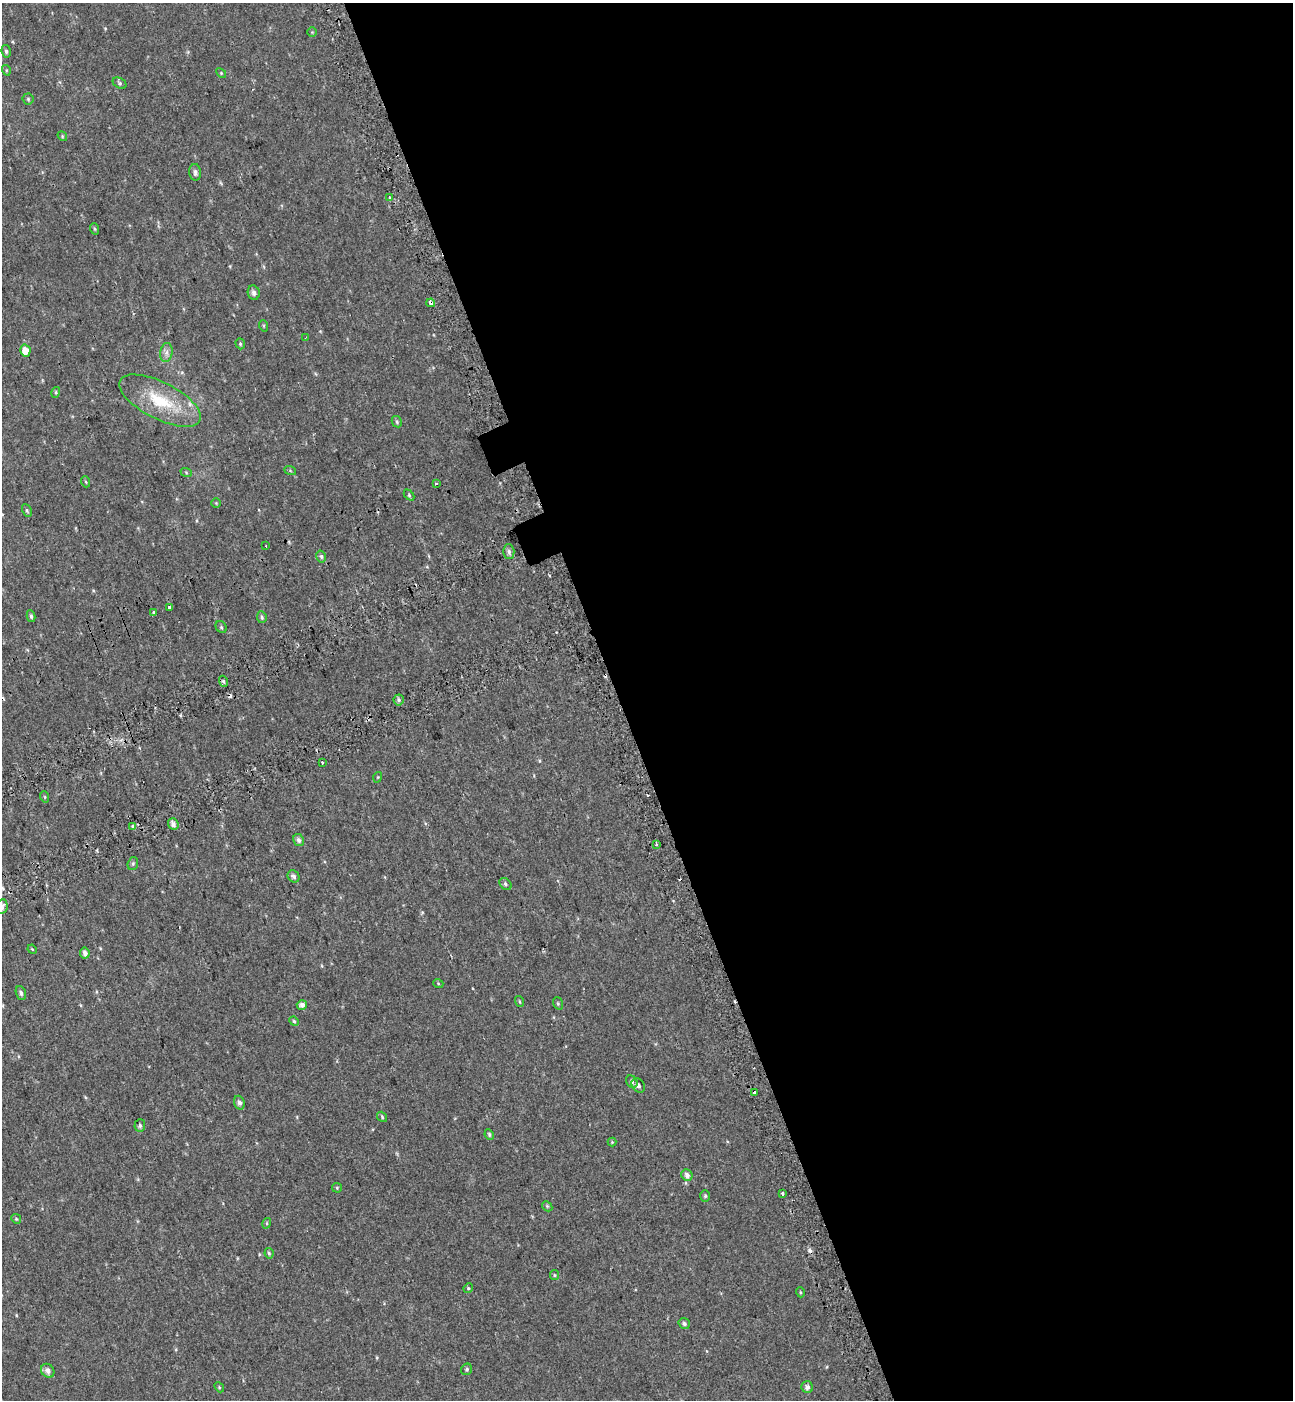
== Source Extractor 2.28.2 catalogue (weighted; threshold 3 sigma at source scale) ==
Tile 8 of 4 x 4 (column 4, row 2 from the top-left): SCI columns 4106-5396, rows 2898-4295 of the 5576 x 5797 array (HDU 1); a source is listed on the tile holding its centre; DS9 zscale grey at full resolution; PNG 1295 x 1402 px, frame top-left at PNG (2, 3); each listed source drawn as its Kron ellipse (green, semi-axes under 4 px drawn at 4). Shown black and unused: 52% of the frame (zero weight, under 2 of 3 exposures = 6% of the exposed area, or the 3 px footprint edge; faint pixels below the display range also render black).
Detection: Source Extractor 2.28.2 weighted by HDU 2 'WHT'; one run over the whole footprint, this tile lists its part. Background 0.0199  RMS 0.008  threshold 0.036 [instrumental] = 3 sigma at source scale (4.5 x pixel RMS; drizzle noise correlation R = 1.50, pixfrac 1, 0.0396/0.0396 arcsec/px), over >= 5 px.
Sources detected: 89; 8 cosmic-ray / hot-pixel residue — neither listed nor drawn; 1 inside a brighter listed object's ellipse — not listed separately; the other 80 listed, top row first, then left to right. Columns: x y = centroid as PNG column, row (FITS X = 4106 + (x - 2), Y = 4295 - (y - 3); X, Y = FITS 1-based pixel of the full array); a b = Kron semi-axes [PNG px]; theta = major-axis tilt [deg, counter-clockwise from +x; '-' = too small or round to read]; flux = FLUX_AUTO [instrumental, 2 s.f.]
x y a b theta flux
312 32 5 5 - 0.87
6 51 6 4 -79 1.6
6 70 5 3 - 0.79
221 73 6 4 -46 0.86
120 83 7 5 -28 1.4
28 99 5 5 - 1.2
62 136 5 4 - 0.85
195 172 8 6 -85 2.5
390 198 3 3 - 4.5
95 229 6 4 -70 1
254 293 7 6 - 2.7
431 303 4 4 - 7.4
264 326 6 4 -72 0.83
306 338 4 2 - 0.81
240 344 6 4 -71 1.1
25 351 6 5 - 9.7
166 353 9 6 83 3.3
56 392 5 3 - 0.89
160 401 45 18 -27 37
397 422 6 4 -61 1.3
290 470 6 4 -20 1
186 472 6 3 -20 0.9
86 482 5 3 - 0.86
436 483 3 2 - 0.87
409 495 6 4 -47 1.1
216 503 4 4 - 0.73
27 510 7 4 -63 1.3
266 546 2 2 - 0.53
509 551 7 5 -88 2.1
321 556 6 4 -74 1.4
169 607 3 3 - 6.9
154 612 3 3 - 4.7
31 616 6 4 -79 1.5
262 617 6 4 -82 1.5
221 627 6 5 - 1.2
223 681 5 3 - 1.3
399 700 5 5 - 1.6
322 762 3 3 - 4.1
378 777 5 3 - 0.68
45 797 6 3 -71 0.76
173 824 6 5 - 3.3
133 827 3 3 - 3.6
299 840 6 5 - 2.3
656 844 3 2 - 1.2
133 864 7 5 70 1.4
293 876 6 5 - 2.3
505 884 7 5 -44 1.5
2 907 7 5 78 3.8
32 949 5 4 - 0.66
85 953 5 4 - 3.7
438 983 5 3 - 0.67
21 993 7 4 -70 2.1
519 1001 5 3 - 0.87
558 1003 6 5 - 1.2
302 1005 5 5 - 3.3
294 1021 5 4 - 1.1
632 1082 6 5 - 2
638 1085 8 6 -51 2.5
754 1092 3 3 - 4.6
239 1103 7 5 -71 2.3
382 1117 5 4 - 1
140 1125 6 5 - 1.8
489 1134 5 4 - 1.3
612 1142 4 4 - 0.77
687 1175 6 5 - 3.7
337 1188 5 5 - 0.86
783 1193 3 3 - 4.5
705 1196 6 5 - 1.3
547 1206 6 4 -46 1.1
16 1219 5 4 - 0.9
267 1223 5 3 - 0.79
269 1253 5 4 - 1.3
554 1275 5 4 - 1
468 1288 5 4 - 0.92
800 1292 5 3 - 0.7
684 1324 6 5 - 2
467 1369 6 5 - 1.5
48 1371 7 6 - 4.4
219 1387 5 4 - 0.89
807 1387 6 5 - 3
Overlapping masked pixels (flux is a lower limit): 3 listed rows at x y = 431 303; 133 827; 754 1092
Isophote crosses this tile's border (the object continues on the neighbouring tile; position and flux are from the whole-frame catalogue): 1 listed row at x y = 2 907